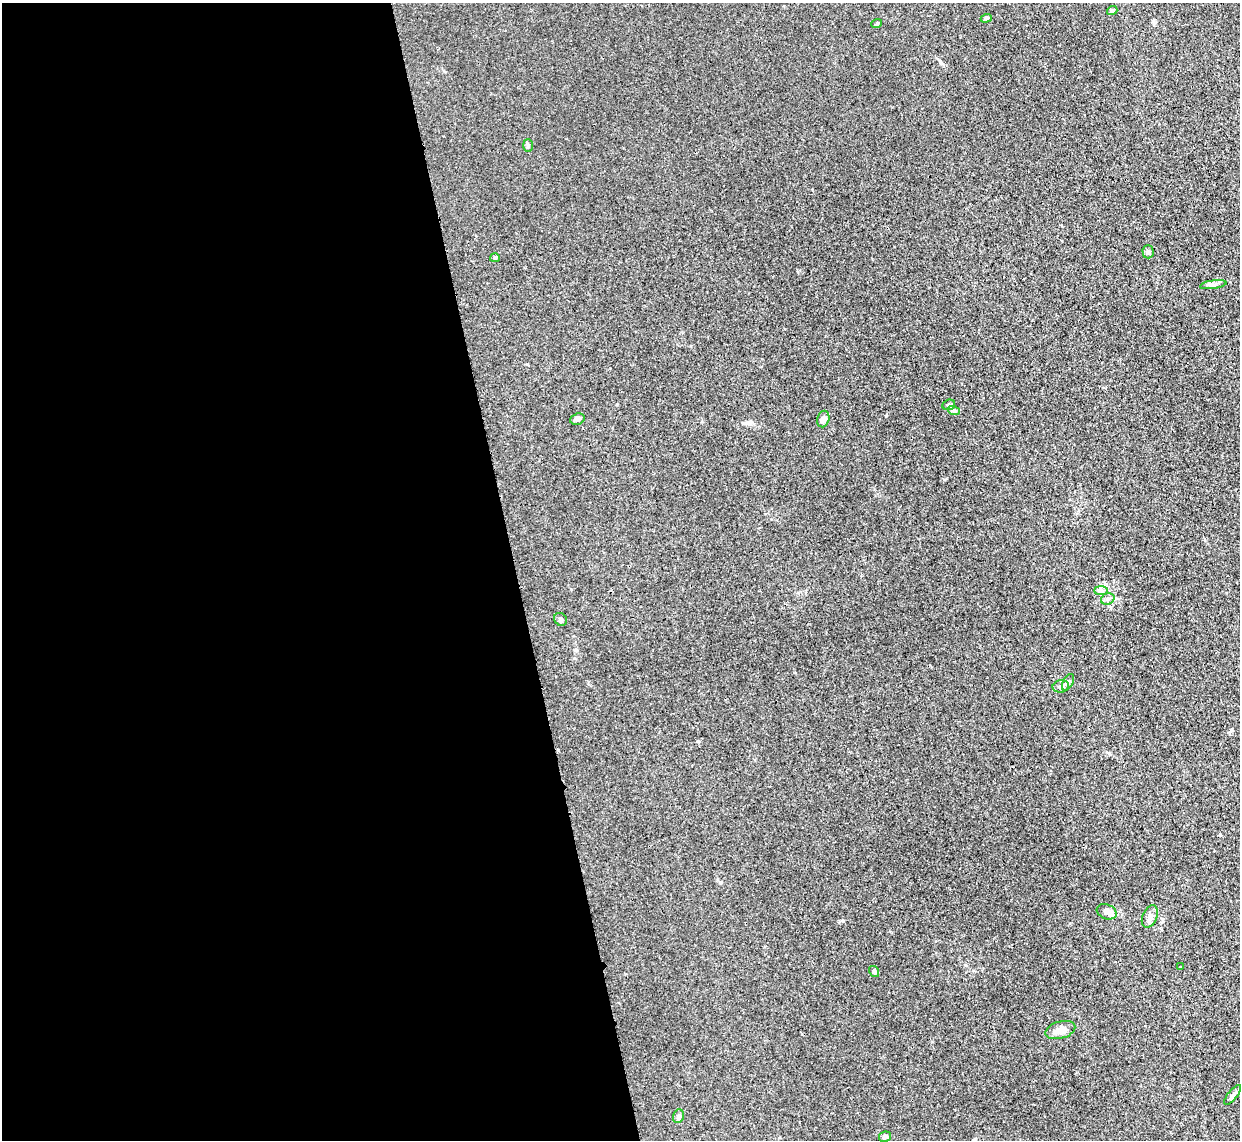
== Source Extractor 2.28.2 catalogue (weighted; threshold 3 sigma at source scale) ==
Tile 9 of 4 x 4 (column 1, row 3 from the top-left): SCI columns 27-1264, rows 1293-2430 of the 5002 x 4979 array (HDU 1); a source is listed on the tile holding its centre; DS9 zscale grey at full resolution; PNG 1242 x 1142 px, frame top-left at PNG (2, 3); each listed source drawn as its Kron ellipse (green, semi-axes under 4 px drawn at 4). Shown black and unused: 42% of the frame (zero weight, under 3 of 4 exposures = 3% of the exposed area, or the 3 px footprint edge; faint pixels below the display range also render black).
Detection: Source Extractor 2.28.2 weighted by HDU 2 'WHT'; one run over the whole footprint, this tile lists its part. Background 0.0232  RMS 0.004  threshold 0.018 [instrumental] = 3 sigma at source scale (4.5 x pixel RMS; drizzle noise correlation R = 1.50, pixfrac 1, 0.05/0.05 arcsec/px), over >= 5 px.
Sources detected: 24; all 24 listed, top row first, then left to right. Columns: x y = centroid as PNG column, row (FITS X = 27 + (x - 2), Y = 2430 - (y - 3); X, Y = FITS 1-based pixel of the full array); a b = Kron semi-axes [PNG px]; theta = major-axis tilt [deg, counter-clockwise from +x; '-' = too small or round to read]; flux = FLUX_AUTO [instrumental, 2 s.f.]
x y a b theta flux
1112 10 5 4 - 1
986 18 5 4 - 0.88
877 23 5 3 - 0.37
528 145 6 5 - 0.65
1148 252 6 5 - 0.77
495 258 5 4 - 0.46
1213 285 13 3 8 1.1
949 405 6 5 - 0.66
954 411 6 4 -19 0.61
577 419 7 5 20 0.83
823 419 8 6 76 2.5
1101 591 7 4 0 0.88
1108 599 7 5 21 1
561 619 7 6 - 0.94
1068 682 9 5 62 1
1061 686 8 6 12 1.2
1107 912 10 7 -22 2
1150 916 12 7 67 1.9
1180 967 2 2 - 0.3
874 971 6 4 -55 0.71
1060 1030 15 8 16 2.9
1233 1095 12 4 51 1.1
679 1116 7 5 70 0.93
885 1137 6 5 - 1.3
Unlisted compact peaks at least as high as the median listed source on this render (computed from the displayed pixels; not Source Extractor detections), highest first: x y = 843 921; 1231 730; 617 404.